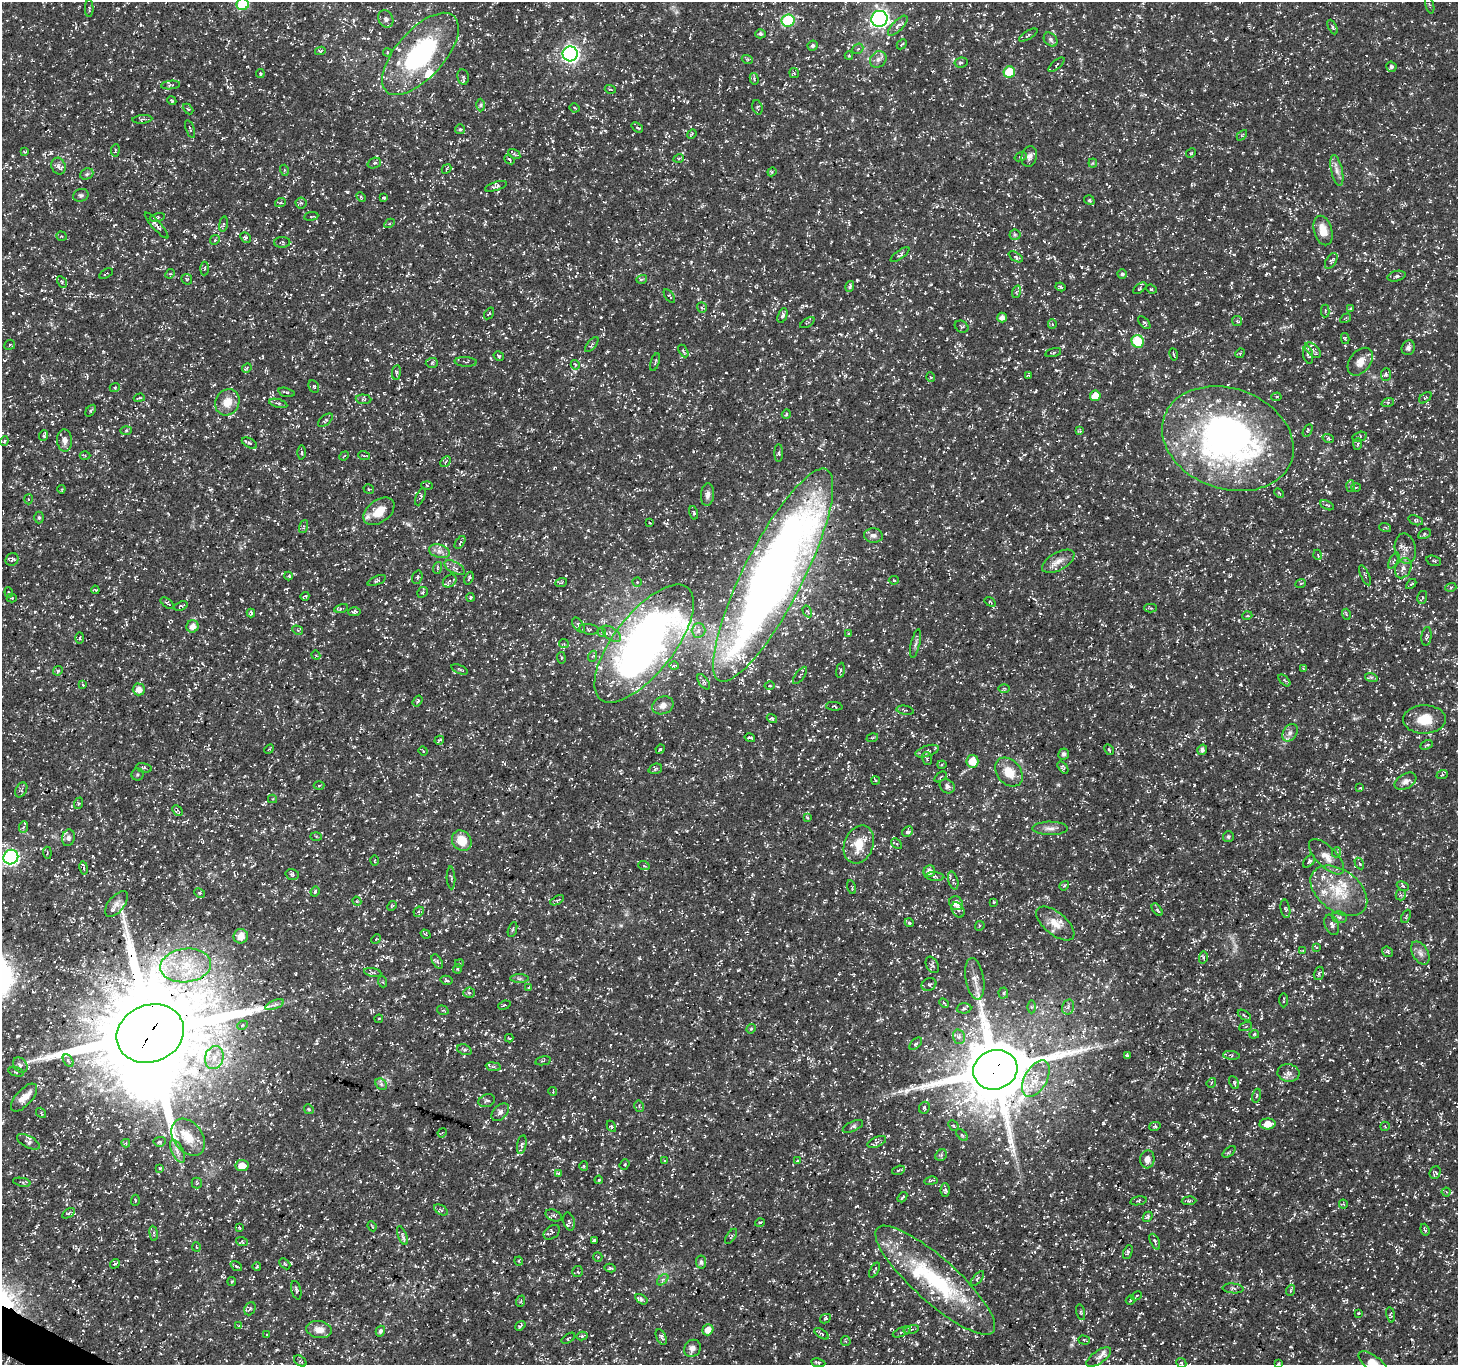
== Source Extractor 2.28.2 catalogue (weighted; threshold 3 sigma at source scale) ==
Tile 7 of 4 x 4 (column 3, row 2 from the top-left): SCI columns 2916-4371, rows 2924-4286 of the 5834 x 5916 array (HDU 1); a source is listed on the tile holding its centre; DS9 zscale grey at full resolution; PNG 1460 x 1367 px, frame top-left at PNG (2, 2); each listed source drawn as its Kron ellipse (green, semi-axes under 4 px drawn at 4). Shown black and unused: <1% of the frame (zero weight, under 3 of 5 exposures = <1% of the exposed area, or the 3 px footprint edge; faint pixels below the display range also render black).
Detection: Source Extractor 2.28.2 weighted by HDU 2 'WHT'; one run over the whole footprint, this tile lists its part. Background 0.0184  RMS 0.002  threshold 0.00894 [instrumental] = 3 sigma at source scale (4.5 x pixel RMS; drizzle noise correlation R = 1.50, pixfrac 1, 0.0396/0.0396 arcsec/px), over >= 5 px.
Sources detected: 964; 1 inside a brighter object's white glare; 20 cosmic-ray / hot-pixel residue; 1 long thin detection or spike segment (spike, bleed or trail) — neither listed nor drawn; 32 inside a brighter listed object's ellipse — not listed separately; of the other 910, all 500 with FLUX_AUTO >= 0.219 (the completeness limit of this list) listed and drawn (410 fainter detections not listed), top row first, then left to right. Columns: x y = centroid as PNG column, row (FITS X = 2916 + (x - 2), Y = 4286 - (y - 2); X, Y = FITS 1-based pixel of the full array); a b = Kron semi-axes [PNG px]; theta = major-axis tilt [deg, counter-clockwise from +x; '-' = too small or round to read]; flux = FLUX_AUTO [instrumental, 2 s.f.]
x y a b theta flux
243 4 6 6 - 11
1430 5 9 3 -75 0.26
89 9 8 4 89 0.32
386 19 9 7 -62 0.71
879 19 8 8 - 70
788 20 6 6 - 17
898 26 13 5 46 0.83
1333 27 8 4 -64 0.36
760 34 5 4 - 0.43
1028 35 10 2 30 0.26
1051 40 8 6 -48 0.49
902 44 5 3 - 0.24
813 46 5 5 - 0.47
858 49 6 5 - 0.33
320 51 5 4 - 0.35
387 52 4 4 - 0.22
420 54 51 24 48 27
570 54 7 7 - 62
849 56 4 3 - 0.23
747 59 6 3 -19 0.3
878 59 9 7 42 0.89
961 62 6 5 - 0.43
1056 65 10 3 41 0.3
1391 67 5 5 - 0.49
1009 72 6 5 - 6.7
794 73 5 4 - 0.32
260 74 4 3 - 0.24
463 77 8 5 -79 0.44
754 79 6 4 -75 0.31
171 85 9 3 5 0.32
610 89 5 3 - 0.26
172 101 5 3 - 0.22
481 105 6 4 89 0.34
757 107 7 5 -73 0.34
575 108 5 3 - 0.23
188 109 6 3 -44 0.22
142 119 10 3 5 0.36
637 128 6 4 -41 0.42
190 129 9 3 -70 0.28
460 129 5 5 - 0.34
692 134 5 4 - 0.22
1242 135 6 3 46 0.25
115 150 6 3 84 0.22
25 152 4 3 - 0.23
1191 153 5 4 - 0.24
514 154 7 4 -33 0.31
1029 156 10 7 76 0.85
1021 157 6 4 19 0.26
679 158 5 3 - 0.23
509 159 5 3 - 0.29
374 163 7 5 19 0.41
1093 163 4 4 - 0.23
59 166 8 7 - 0.82
446 169 5 4 - 0.31
284 170 5 3 - 0.26
1337 171 15 5 -77 1.1
772 172 4 4 - 0.31
87 174 7 5 23 0.37
496 186 11 4 17 0.5
81 195 8 6 22 0.45
361 197 5 3 - 0.24
384 198 3 3 - 0.28
1089 200 5 4 - 0.32
280 203 5 3 - 0.23
301 203 5 5 - 0.32
311 216 7 3 8 0.23
157 217 8 4 11 0.37
390 223 5 3 - 0.24
223 224 8 4 81 0.33
157 225 17 3 -48 0.57
1323 231 15 9 -75 2.7
1015 235 5 5 - 0.33
62 236 5 4 - 0.29
246 237 6 4 -49 0.37
215 240 5 4 - 0.27
282 242 8 5 2 0.41
900 255 11 4 37 0.43
1016 257 8 4 -30 0.41
1331 261 9 5 57 0.39
204 268 7 3 87 0.29
106 274 7 3 31 0.22
170 274 5 4 - 0.23
1122 274 5 5 - 0.49
1397 276 9 5 14 0.48
187 279 6 5 - 0.27
642 279 5 3 - 0.29
62 282 6 4 -61 0.28
850 287 5 4 - 0.34
1060 287 5 3 - 0.27
1140 288 8 4 37 0.33
1151 289 5 4 - 0.29
1016 292 6 4 72 0.32
669 296 8 3 -54 0.28
702 307 5 5 - 0.32
1350 309 4 4 - 0.3
1325 311 6 4 89 0.26
489 313 6 3 56 0.26
782 316 8 4 69 0.48
1002 317 5 5 - 0.99
1346 318 6 3 33 0.23
1237 321 5 5 - 0.34
807 323 8 3 30 0.25
1144 323 8 3 -49 0.34
1052 324 5 4 - 0.25
962 327 7 5 -31 0.41
1345 338 5 4 - 0.28
1138 341 6 6 - 7.5
10 345 5 5 - 0.3
592 345 9 3 50 0.29
1408 348 7 6 - 0.82
1313 350 10 5 -43 0.61
683 351 7 3 -61 0.32
1053 353 8 3 15 0.28
1240 353 5 4 - 0.25
1174 354 6 3 -80 0.28
1308 355 9 5 -77 0.5
499 356 5 4 - 0.32
466 362 11 5 -3 0.42
655 362 9 3 72 0.27
1360 362 15 10 52 1.9
432 363 6 5 - 0.37
575 365 5 4 - 0.26
247 368 5 4 - 0.26
396 372 7 4 83 0.32
1386 374 6 5 - 0.45
1028 375 4 2 - 0.26
931 377 4 4 - 0.23
115 387 5 3 - 0.24
314 387 6 5 - 0.36
286 392 8 3 -15 0.32
1095 396 5 5 - 3
1276 397 5 4 - 0.3
139 398 5 2 - 0.25
1425 398 7 4 38 0.34
363 399 8 5 -4 0.43
227 402 13 11 61 2.8
1388 402 6 4 18 0.3
278 403 9 3 -15 0.34
91 411 6 4 53 0.3
786 414 5 4 - 0.28
325 420 9 5 40 0.41
1308 430 7 4 60 0.3
126 431 6 4 2 0.26
1080 431 4 4 - 0.26
44 436 5 4 - 0.26
1360 437 7 4 13 0.34
1328 438 6 4 -18 0.27
1228 439 67 50 -20 78
4 441 5 4 - 0.32
65 441 11 7 -86 1
249 443 8 4 -27 0.38
1358 444 6 4 87 0.25
302 452 7 3 -89 0.27
779 453 9 4 90 0.33
85 455 5 3 - 0.23
344 456 5 3 - 0.23
364 456 6 3 -19 0.27
446 462 6 4 45 0.36
427 485 6 4 -2 0.25
1350 486 6 4 86 0.33
1356 487 5 3 - 0.24
61 489 4 4 - 0.22
369 489 5 4 - 0.25
1279 493 5 3 - 0.22
707 495 11 6 85 0.9
420 496 9 4 67 0.35
28 499 5 3 - 0.23
1327 505 7 3 -28 0.42
379 511 17 11 37 3.3
694 513 7 4 -76 0.36
39 517 6 5 - 0.35
1416 520 8 4 -19 0.35
649 523 3 3 - 0.23
304 527 7 3 71 0.28
1385 527 6 3 -19 0.24
1424 534 7 5 29 0.39
873 536 9 7 -5 0.76
460 542 7 3 55 0.27
1405 548 15 10 -79 1.5
439 551 11 6 -17 1
1318 555 5 3 - 0.22
12 559 7 6 - 0.48
1394 560 9 4 63 0.4
1058 561 18 9 30 1.8
1434 561 7 5 -17 0.37
455 567 11 5 -28 0.8
437 568 6 4 72 0.27
1403 568 10 7 65 1
773 575 118 29 63 230
1365 575 11 3 -66 0.31
288 576 4 4 - 0.22
417 577 7 5 72 0.38
469 578 7 3 68 0.3
894 580 5 4 - 0.32
377 581 10 4 23 0.38
450 581 7 6 - 0.58
637 582 4 4 - 0.24
561 583 6 3 20 0.23
1301 583 5 3 - 0.24
1411 584 6 3 44 0.25
1451 587 5 3 - 0.24
95 590 4 3 - 0.23
9 592 5 3 - 0.22
422 592 6 5 - 0.34
305 596 5 2 - 0.28
470 597 4 3 - 0.24
1422 597 6 5 - 0.42
12 598 5 4 - 0.23
990 602 6 3 -36 0.23
167 603 8 3 -36 0.31
181 606 7 3 19 0.36
341 608 7 3 13 0.25
1150 608 6 4 -1 0.25
807 611 6 3 -58 0.26
355 612 6 4 2 0.36
251 613 4 3 - 0.29
1346 614 5 3 - 0.22
1247 616 5 3 - 0.23
578 625 8 5 -55 0.53
192 626 6 6 - 1.4
589 629 10 5 -9 0.47
298 630 6 4 -30 0.29
698 630 7 7 - 0.7
602 632 4 4 - 0.27
612 634 11 6 -37 0.84
849 634 4 4 - 0.32
1427 636 9 5 83 0.43
80 638 6 3 89 0.24
564 644 5 4 - 0.24
644 644 71 30 52 120
915 644 15 4 77 0.58
316 655 4 4 - 0.24
593 656 5 3 - 0.27
561 658 6 3 -82 0.23
674 666 4 4 - 0.27
460 669 9 2 -21 0.25
1303 669 4 3 - 0.23
840 670 7 4 82 0.3
58 671 5 4 - 0.32
800 675 10 4 53 0.38
1371 677 6 4 -17 0.31
1284 680 7 4 -44 0.33
704 682 9 4 -55 0.39
83 685 3 2 - 0.27
770 686 5 4 - 0.31
1004 688 6 4 -1 0.29
139 689 6 6 - 1.5
418 701 6 4 53 0.34
663 705 11 8 24 1.1
834 706 8 3 -5 0.25
905 710 8 4 -11 0.33
772 718 5 4 - 0.34
1424 719 21 14 1 4.1
1290 733 9 6 55 0.89
750 738 5 3 - 0.29
872 738 6 4 17 0.29
439 740 5 2 - 0.22
1426 745 6 3 26 0.29
269 749 5 4 - 0.23
660 749 5 4 - 0.22
1109 750 6 3 -61 0.23
1202 750 5 5 - 0.66
423 751 4 4 - 0.22
927 751 12 5 17 0.69
1064 754 6 5 - 0.62
927 758 6 5 - 0.37
972 761 6 6 - 2.8
942 765 4 4 - 0.25
1063 767 7 4 -52 0.31
144 768 8 4 -12 0.39
655 769 7 5 20 0.45
1009 772 16 12 -49 3.5
137 774 6 6 - 0.35
1442 775 6 3 19 0.23
940 777 7 3 36 0.27
876 780 4 4 - 0.24
1405 781 12 7 31 1.1
319 786 5 3 - 0.23
947 786 8 6 -36 0.81
1360 788 3 2 - 0.24
21 790 8 5 61 0.45
272 799 4 4 - 0.26
79 803 6 4 71 0.29
177 811 6 4 -45 0.29
807 817 4 4 - 0.24
24 827 6 4 84 0.38
1050 828 18 6 -1 1.2
908 831 6 5 - 0.59
1228 836 5 5 - 0.44
316 837 5 4 - 0.24
68 838 8 6 79 1
462 841 11 9 -52 3.7
859 844 20 14 68 4.3
897 844 6 4 -43 0.27
1337 852 5 3 - 0.28
47 853 6 3 -84 0.23
11 857 7 7 - 43
1327 857 23 10 -45 2.3
375 860 5 3 - 0.22
1309 861 7 4 49 0.48
1359 863 6 3 -60 0.28
644 866 6 3 -19 0.25
84 868 6 3 -79 0.31
929 871 6 5 - 1.1
292 874 7 5 -15 0.42
935 877 9 4 -4 0.38
451 878 11 3 -87 0.33
953 881 9 5 -74 0.47
1064 886 5 4 - 0.28
1403 886 6 4 -25 0.29
852 887 7 3 -76 0.25
1339 891 32 20 -37 7.8
315 892 5 3 - 0.35
200 893 6 4 -27 0.3
1401 895 5 5 - 0.36
557 900 7 3 29 0.28
357 901 5 4 - 0.25
994 902 3 3 - 0.22
956 903 7 6 - 1.8
117 904 15 8 50 1.2
392 906 5 4 - 0.24
1285 909 9 4 -79 0.37
958 910 8 6 -60 0.55
1157 910 7 4 -52 0.4
419 912 5 4 - 0.35
1406 916 7 3 66 0.24
1339 917 8 5 -14 0.54
909 923 4 4 - 0.23
1055 924 23 11 -39 2.9
1332 925 10 7 -69 0.87
980 926 5 4 - 0.29
512 930 8 3 71 0.26
426 934 5 4 - 0.22
241 936 7 7 - 1.9
376 939 5 4 - 0.23
1316 947 4 4 - 0.27
1303 951 3 3 - 0.24
1387 952 6 5 - 0.36
1420 953 12 7 -59 1.1
1203 958 6 4 80 0.3
437 961 8 4 -58 0.49
459 963 4 3 - 0.25
186 965 25 17 7 8.4
932 965 9 6 -62 0.51
457 969 4 4 - 0.23
373 972 9 4 -10 0.39
1319 973 7 5 74 0.41
519 979 9 4 0 0.48
975 979 21 9 -80 1.8
446 980 6 4 -13 0.36
383 982 5 3 - 0.24
929 984 7 6 - 0.59
528 988 3 2 - 0.26
469 993 6 5 - 0.4
1003 993 5 5 - 0.33
1284 1000 7 2 89 0.24
944 1003 5 3 - 0.29
275 1005 10 3 21 0.48
504 1005 6 3 19 0.23
1031 1007 6 4 -90 0.3
1068 1007 8 5 75 0.59
964 1008 7 5 4 0.43
443 1010 6 4 -17 0.31
1244 1015 7 3 -35 0.29
379 1019 4 3 - 0.25
242 1025 5 4 - 0.29
1245 1027 7 3 19 0.29
751 1029 5 4 - 0.27
150 1033 34 28 21 3700
1254 1034 5 4 - 0.25
959 1037 7 6 - 0.76
509 1038 4 3 - 0.22
916 1044 8 4 44 0.42
464 1050 7 5 -22 0.42
1127 1055 4 3 - 0.24
1231 1055 8 3 -6 0.34
214 1058 12 9 76 2.2
68 1061 7 4 -60 0.46
543 1061 8 2 11 0.22
20 1065 8 6 -50 0.8
493 1067 7 4 -8 0.36
995 1070 22 19 19 1800
16 1072 8 4 -15 0.38
1289 1073 11 9 -7 1.2
1036 1078 20 11 60 3.6
1234 1082 7 4 -61 0.31
1211 1083 5 4 - 0.24
381 1084 6 5 - 0.43
553 1092 4 4 - 0.22
1256 1096 7 4 74 0.38
24 1097 17 8 48 2.1
487 1101 8 6 22 0.48
639 1106 6 4 -77 0.32
924 1108 6 5 - 0.4
309 1109 5 4 - 0.24
500 1112 10 6 46 0.78
41 1113 5 4 - 0.27
1268 1124 8 5 3 1.9
611 1126 6 4 -62 0.41
853 1126 11 5 26 0.46
953 1126 6 4 -45 0.32
1155 1126 6 4 14 0.31
1385 1126 5 4 - 0.24
442 1133 5 3 - 0.22
962 1135 7 4 -45 0.42
188 1137 20 14 -54 3.7
28 1142 12 6 -27 0.64
160 1142 6 4 6 0.33
877 1142 10 5 23 0.52
126 1143 4 4 - 0.25
522 1145 9 4 79 0.46
177 1151 12 5 -63 1
1229 1152 8 3 38 0.27
941 1155 6 5 - 0.41
1147 1159 9 7 82 1.3
665 1161 3 3 - 0.25
797 1161 4 3 - 0.22
625 1164 5 4 - 0.33
242 1166 6 5 - 2.1
584 1166 5 4 - 0.27
160 1168 4 4 - 0.29
898 1170 7 4 20 0.29
1435 1172 6 5 - 0.36
558 1173 3 3 - 0.31
599 1180 4 3 - 0.22
931 1181 7 3 9 0.25
22 1182 9 3 -10 0.28
197 1183 5 5 - 0.27
945 1190 7 4 89 0.44
1446 1192 4 4 - 0.29
902 1197 5 3 - 0.35
135 1200 5 3 - 0.23
1138 1201 8 4 11 0.29
1189 1201 7 4 2 0.41
1343 1204 4 4 - 0.23
441 1210 7 4 -31 0.44
68 1213 7 4 33 0.29
554 1216 9 5 -22 0.48
1148 1217 5 4 - 0.41
569 1221 9 5 -75 0.54
760 1222 5 3 - 0.27
372 1226 5 2 - 0.22
239 1228 4 3 - 0.24
1425 1230 6 3 -70 0.36
552 1232 9 6 36 0.55
154 1233 7 4 -82 0.38
402 1236 10 3 -69 0.38
731 1236 8 3 56 0.27
594 1240 4 3 - 0.42
242 1242 6 4 -19 0.24
1155 1242 8 4 -65 0.43
196 1247 5 3 - 0.22
1128 1252 7 4 67 0.44
598 1257 5 4 - 0.26
519 1261 4 3 - 0.27
701 1262 6 5 - 0.42
115 1264 5 4 - 0.28
285 1264 6 4 -43 0.27
236 1266 6 4 -36 0.33
257 1267 4 3 - 0.23
610 1268 5 3 - 0.31
874 1270 8 3 60 0.32
577 1272 5 5 - 0.42
977 1279 9 4 51 0.34
663 1280 7 4 44 0.43
935 1280 78 22 -42 23
232 1281 4 3 - 0.24
1233 1288 10 5 -5 0.52
296 1290 9 5 -76 0.5
1291 1290 6 3 71 0.22
1137 1296 5 3 - 0.23
641 1299 6 4 -32 0.39
1130 1300 5 4 - 0.23
521 1301 6 3 72 0.25
250 1309 7 5 67 0.41
1081 1312 8 3 -77 0.26
1359 1313 3 2 - 0.32
1391 1315 8 4 -81 0.4
825 1319 6 4 29 0.34
239 1326 4 3 - 0.29
520 1326 6 3 38 0.42
319 1329 13 8 -9 1.8
911 1329 8 3 11 0.36
708 1330 6 5 - 1.6
380 1331 5 4 - 0.55
902 1332 10 3 23 0.35
821 1334 8 4 -34 0.36
267 1335 4 3 - 0.28
582 1336 5 3 - 0.34
661 1337 8 5 -63 0.57
568 1338 8 3 34 0.24
1084 1340 6 3 -17 0.33
846 1341 5 4 - 0.31
692 1348 9 8 - 0.95
1099 1357 14 6 35 0.86
300 1361 7 4 -36 0.39
818 1363 7 3 -10 0.37
1181 1363 5 4 - 0.3
1373 1363 17 7 -36 2.8
1278 1364 3 2 - 0.25
Overlapping masked pixels (flux is a lower limit): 4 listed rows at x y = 773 575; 644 644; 150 1033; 995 1070
Isophote crosses this tile's border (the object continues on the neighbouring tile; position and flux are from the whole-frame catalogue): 6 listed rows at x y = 243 4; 420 54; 11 857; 300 1361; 1373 1363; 1278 1364
Unlisted compact peaks at least as high as the median listed source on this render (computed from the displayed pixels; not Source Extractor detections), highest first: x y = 1131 686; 1329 492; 1058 785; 609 1311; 447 1051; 35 612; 536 1187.